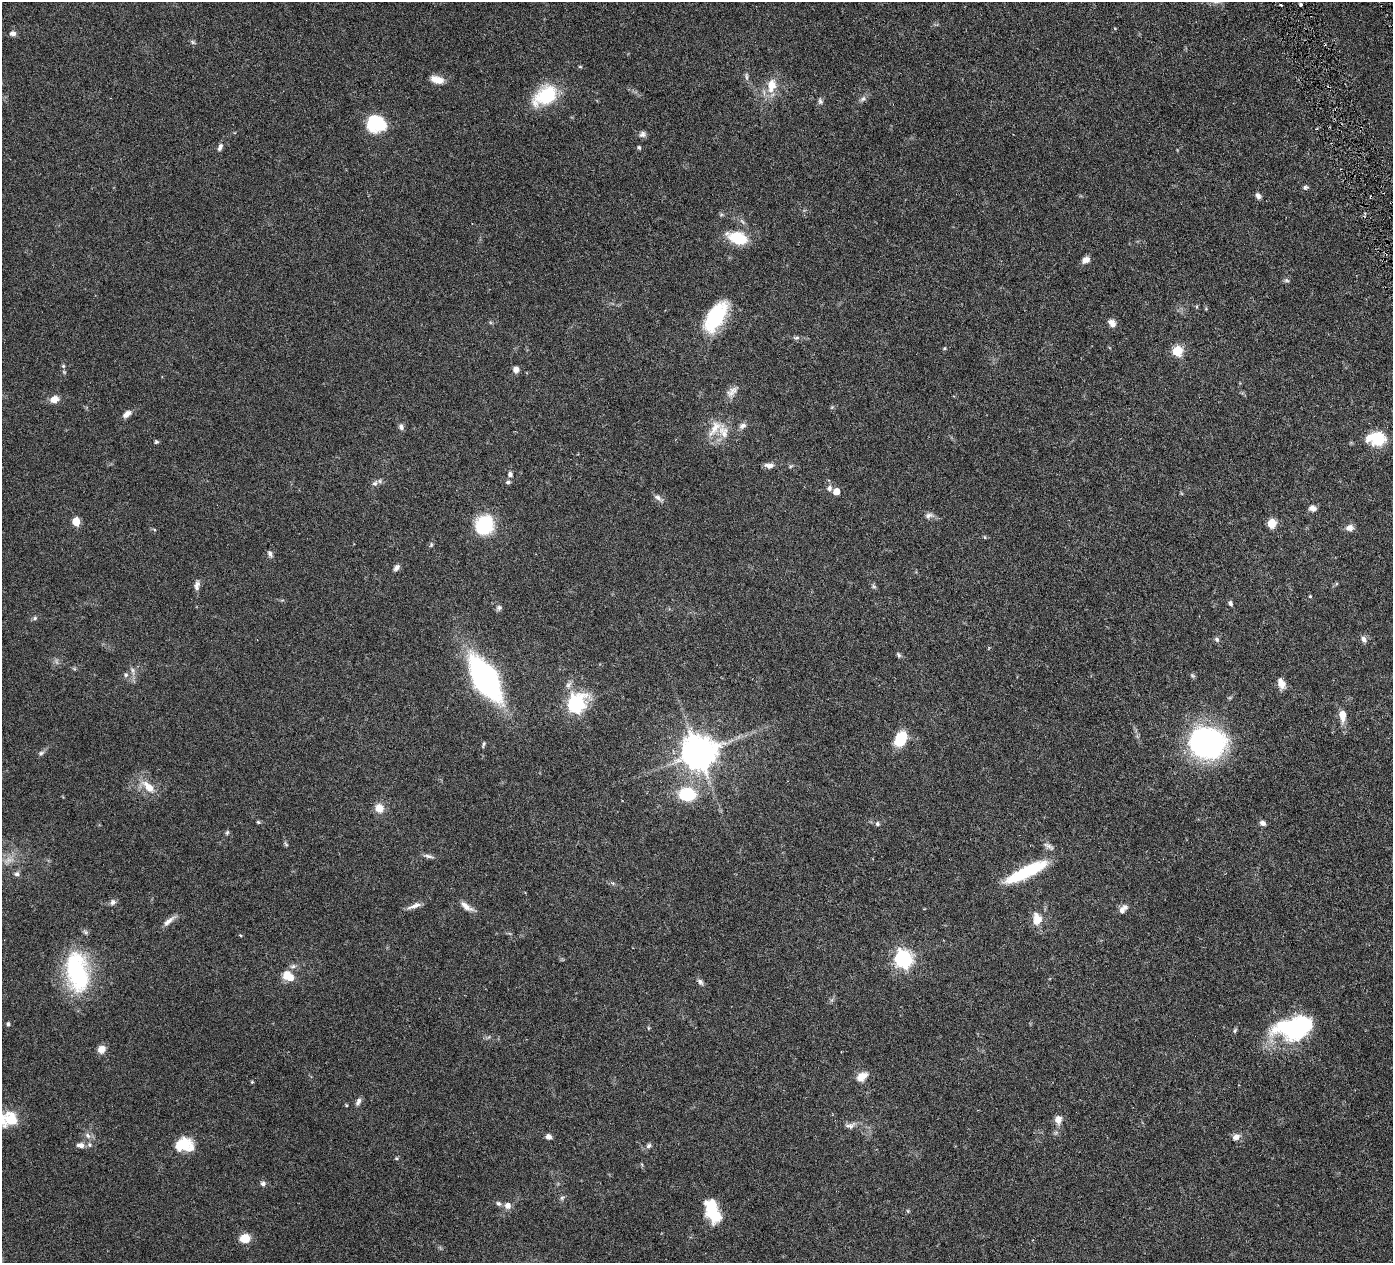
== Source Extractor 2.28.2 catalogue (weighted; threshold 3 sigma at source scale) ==
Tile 10 of 4 x 4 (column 2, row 3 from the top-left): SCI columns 1398-2788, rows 1565-2825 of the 5578 x 5520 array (HDU 1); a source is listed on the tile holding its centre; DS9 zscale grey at full resolution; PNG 1395 x 1265 px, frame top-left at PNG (2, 2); no overlay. Shown black and unused: <1% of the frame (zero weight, under 3 of 6 exposures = <1% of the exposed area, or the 3 px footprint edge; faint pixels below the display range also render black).
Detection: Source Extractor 2.28.2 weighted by HDU 2 'WHT'; one run over the whole footprint, this tile lists its part. Background 0.0851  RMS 0.0036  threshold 0.0146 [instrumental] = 3 sigma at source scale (4.09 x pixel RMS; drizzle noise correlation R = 1.36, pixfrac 0.8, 0.05/0.05 arcsec/px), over >= 5 px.
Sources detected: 126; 1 too faint to see at this stretch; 2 inside a brighter object's white glare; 1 cosmic-ray / hot-pixel residue — not listed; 3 inside a brighter listed object's ellipse — not listed separately; the other 119 listed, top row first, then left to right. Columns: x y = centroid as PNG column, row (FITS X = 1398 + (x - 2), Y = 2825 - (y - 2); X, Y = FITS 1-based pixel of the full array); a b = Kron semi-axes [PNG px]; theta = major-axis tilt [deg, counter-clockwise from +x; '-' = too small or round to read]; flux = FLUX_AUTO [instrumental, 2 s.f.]
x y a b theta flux
13 33 7 6 - 1.4
193 42 6 5 - 0.55
580 67 6 3 -1 0.34
746 76 10 4 -85 0.75
437 80 16 8 -15 3.3
771 85 20 11 84 5.5
545 96 29 18 34 16
863 99 10 6 44 1
820 101 9 5 -75 0.78
380 125 29 15 6 10
642 134 9 8 - 1.1
220 147 11 6 69 1
639 147 4 4 - 0.54
1305 187 7 5 5 0.7
1258 196 8 6 -60 1.1
738 238 20 11 -19 11
1086 260 8 6 29 2.1
1286 280 7 5 -18 0.62
716 317 37 17 59 20
1112 323 11 8 -43 1.8
796 338 9 4 1 0.7
1177 351 6 5 - 18
63 366 6 5 - 0.47
516 369 6 5 - 2
732 391 18 10 45 2.3
54 399 10 7 22 2.8
127 414 12 7 36 1.8
743 426 11 7 26 1.3
401 427 8 6 -78 1
715 428 27 11 57 5
1377 439 19 13 -7 12
156 442 5 5 - 0.49
769 465 12 6 -5 1.5
510 474 7 6 - 0.95
508 482 7 5 9 0.64
375 483 9 7 50 1.1
829 488 9 7 77 1.1
836 491 5 5 - 4.7
658 498 14 6 -33 1.3
1312 508 9 7 -3 1.6
929 516 12 7 10 1.4
76 521 5 5 - 11
1272 523 6 5 - 12
484 525 20 17 60 18
1350 528 10 8 14 1.7
985 537 5 3 - 0.31
431 545 7 4 66 0.51
270 554 9 5 -68 0.84
396 568 9 6 51 1.1
197 585 13 7 79 1.4
873 586 8 5 -43 0.63
1310 596 4 3 - 0.33
1230 603 6 5 - 0.85
499 608 8 7 - 0.83
35 618 6 5 - 0.58
1217 639 8 6 -47 0.78
1364 639 8 6 -58 1.3
898 655 8 5 -54 0.61
133 671 11 4 -85 1.1
126 675 6 5 - 0.64
485 679 30 13 -59 140
1281 683 13 8 -67 2.7
568 685 10 7 60 1.3
576 704 8 7 - 100
1342 715 12 7 -86 3.9
901 739 15 10 61 10
1207 743 31 25 -8 74
484 744 8 3 75 0.46
41 753 9 6 28 0.84
699 753 10 10 - 720
148 787 21 9 -43 4.7
687 794 15 12 -4 15
379 808 11 10 - 3.4
258 822 5 5 - 0.45
1263 823 7 6 - 1.2
877 824 6 6 - 0.71
227 832 7 4 63 0.5
286 844 8 4 -55 0.5
1049 846 16 6 -29 1.3
428 856 14 5 -12 1.1
1026 872 53 12 26 18
17 874 7 6 - 0.86
113 902 8 6 55 1.1
415 906 20 6 18 1.9
466 906 21 7 -35 2.4
1122 910 10 7 77 1.5
1037 919 16 12 -82 4.3
169 921 20 6 40 2
241 935 4 3 - 0.4
903 959 7 7 - 100
293 966 10 5 14 1
77 972 45 24 -80 35
288 976 14 10 -29 5.1
700 982 9 6 -52 0.97
8 1024 6 4 -90 0.47
648 1028 5 3 - 0.32
1293 1028 38 23 6 36
1235 1030 8 4 63 0.52
101 1049 10 9 - 2.3
862 1077 14 10 37 3.4
252 1082 4 4 - 0.33
358 1102 11 6 65 1.1
8 1119 24 17 7 8.8
1058 1119 10 8 86 2.3
850 1125 15 8 12 1.8
88 1135 10 6 -51 1.4
548 1137 7 6 - 1.3
1236 1137 10 8 24 1.8
182 1144 21 14 21 7.7
80 1145 10 7 -7 1.8
649 1146 8 6 45 0.85
396 1158 5 3 - 0.34
263 1183 7 6 - 0.91
562 1198 7 5 45 0.63
498 1203 7 6 - 0.78
508 1205 8 8 - 1.8
712 1211 25 12 -71 14
908 1211 6 3 -71 0.34
245 1238 10 9 - 4.7
Isophote crosses this tile's border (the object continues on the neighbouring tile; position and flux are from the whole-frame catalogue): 1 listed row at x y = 8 1119